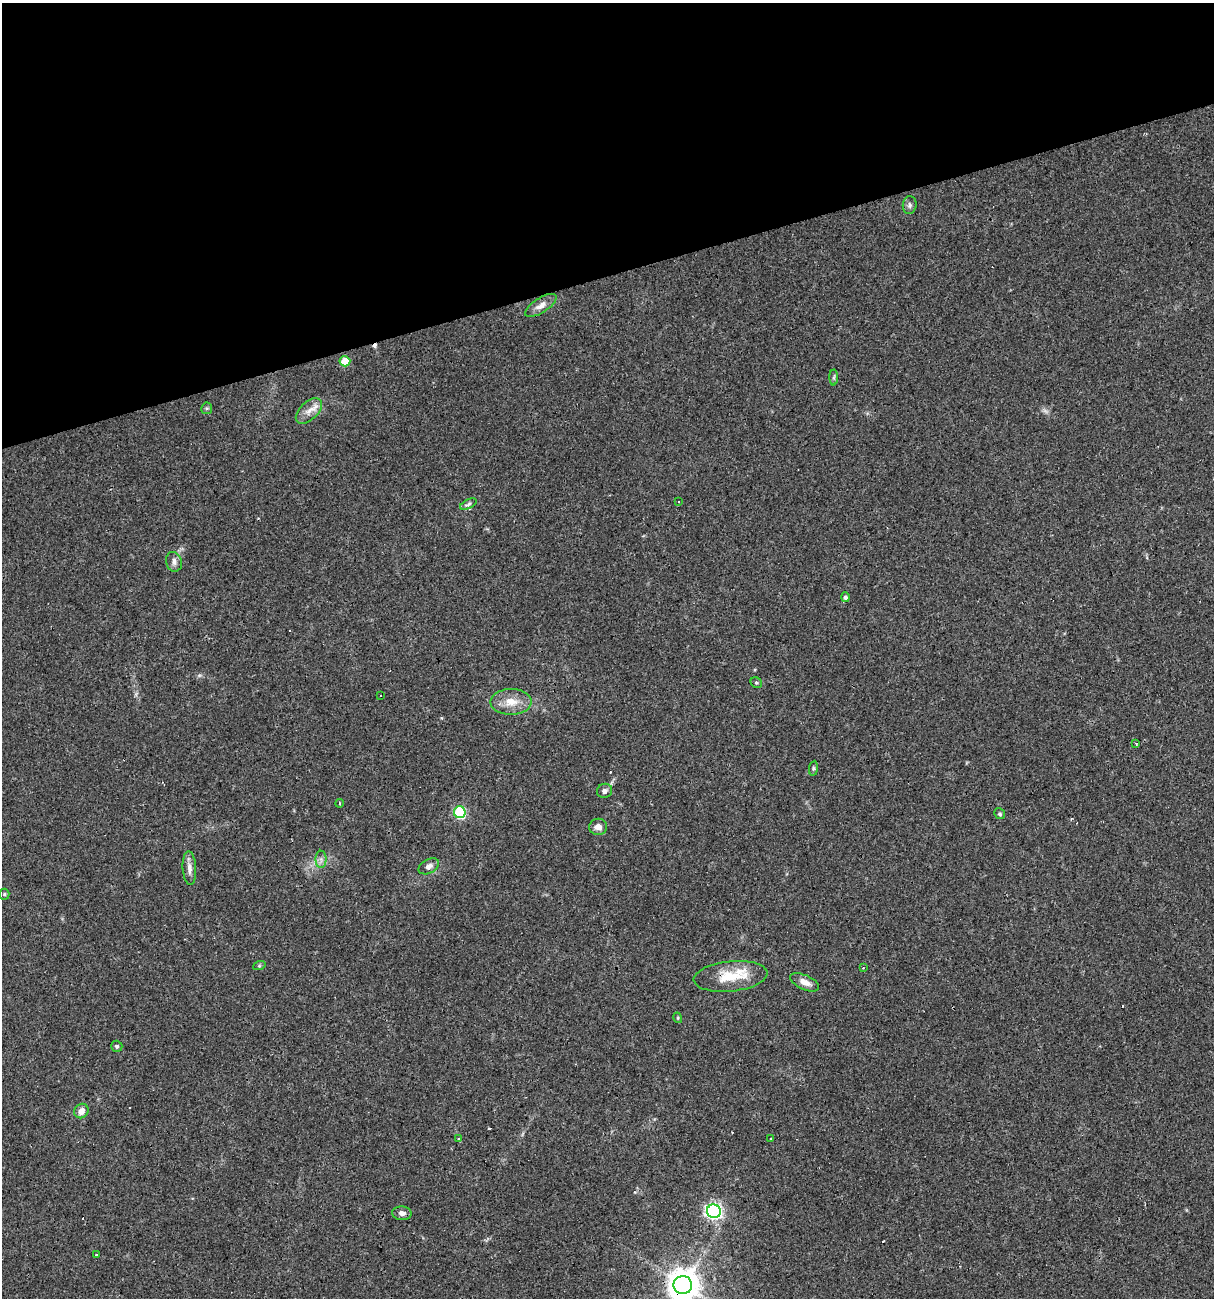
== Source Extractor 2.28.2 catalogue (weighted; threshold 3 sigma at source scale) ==
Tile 3 of 4 x 4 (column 3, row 1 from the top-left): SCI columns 2470-3681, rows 3891-5186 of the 4989 x 5186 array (HDU 1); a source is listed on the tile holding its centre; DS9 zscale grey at full resolution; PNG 1216 x 1300 px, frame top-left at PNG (2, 3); each listed source drawn as its Kron ellipse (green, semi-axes under 4 px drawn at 4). Shown black and unused: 21% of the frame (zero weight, under 3 of 4 exposures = <1% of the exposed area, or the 3 px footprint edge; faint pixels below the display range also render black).
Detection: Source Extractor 2.28.2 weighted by HDU 2 'WHT'; one run over the whole footprint, this tile lists its part. Background 0.0332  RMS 0.0037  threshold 0.0168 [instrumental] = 3 sigma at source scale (4.5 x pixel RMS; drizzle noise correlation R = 1.50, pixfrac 1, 0.0396/0.0396 arcsec/px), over >= 5 px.
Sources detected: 49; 1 too faint to see at this stretch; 10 cosmic-ray / hot-pixel residue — neither listed nor drawn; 1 inside a brighter listed object's ellipse — not listed separately; the other 37 listed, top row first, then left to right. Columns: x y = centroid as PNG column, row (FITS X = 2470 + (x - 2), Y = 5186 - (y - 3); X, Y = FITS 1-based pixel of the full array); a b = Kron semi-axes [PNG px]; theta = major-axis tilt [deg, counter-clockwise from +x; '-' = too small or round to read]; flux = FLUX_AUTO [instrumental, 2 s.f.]
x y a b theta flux
910 205 9 7 83 1.1
541 305 18 7 33 2.6
345 361 5 5 - 9.2
834 377 8 4 89 0.67
207 408 6 5 - 0.62
309 411 16 9 43 3.3
678 502 3 3 - 1
468 504 9 4 25 0.83
174 562 10 8 -73 1.6
846 597 5 4 - 0.98
756 683 6 5 - 0.6
380 696 3 3 - 6
511 702 20 13 1 6
1136 744 3 2 - 0.7
813 768 7 4 82 0.58
605 791 8 7 - 1.4
339 803 4 2 - 0.37
460 812 6 6 - 37
1000 814 6 5 - 0.66
598 827 9 8 - 2.5
321 859 8 5 -90 1.4
429 866 11 7 29 1.8
189 868 17 6 -86 2.4
4 894 5 5 - 0.52
259 966 6 4 19 0.44
863 968 3 3 - 0.39
731 976 37 15 6 11
805 982 15 7 -25 2.7
678 1018 5 3 - 0.34
117 1046 5 5 - 0.57
81 1111 8 6 49 2.6
771 1138 3 2 - 1
459 1139 3 3 - 2.9
714 1211 7 6 - 110
402 1213 10 6 -3 1.6
97 1254 3 3 - 3.2
683 1285 9 9 - 650
Overlapping masked pixels (flux is a lower limit): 2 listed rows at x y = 731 976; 683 1285
Isophote crosses this tile's border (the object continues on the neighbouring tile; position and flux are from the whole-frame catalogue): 1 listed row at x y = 683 1285